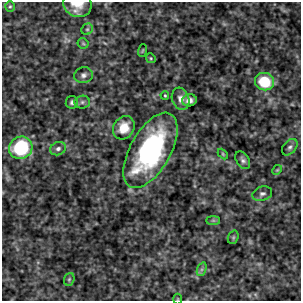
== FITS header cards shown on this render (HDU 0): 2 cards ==
NAXIS1  =                  299 / FITS: X Dimension
NAXIS2  =                  299 / FITS: Y Dimension

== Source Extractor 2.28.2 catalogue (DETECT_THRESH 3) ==
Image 299 x 299 px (HDU 0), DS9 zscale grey, 1 PNG px = 1 image px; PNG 303 x 303 px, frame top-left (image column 1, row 299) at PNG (2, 2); each listed source drawn as its Kron ellipse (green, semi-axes under 4 px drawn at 4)
Background 3320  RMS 110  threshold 327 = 3 sigma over >= 5 px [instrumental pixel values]
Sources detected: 27; all 27 listed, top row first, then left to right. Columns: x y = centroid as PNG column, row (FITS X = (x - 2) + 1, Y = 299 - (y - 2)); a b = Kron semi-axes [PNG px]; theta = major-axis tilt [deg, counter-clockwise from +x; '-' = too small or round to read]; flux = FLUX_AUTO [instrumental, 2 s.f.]
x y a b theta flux
77 4 15 13 -34 1.1e+05
10 6 5 5 - 1.1e+04
87 29 6 5 - 1.3e+04
83 43 5 5 - 9.5e+03
143 50 6 3 71 6.3e+03
151 58 5 4 - 8.9e+03
84 75 9 8 - 3.2e+04
264 82 10 8 -16 2.8e+05
165 95 4 3 - 7.9e+03
181 99 11 8 -73 5.4e+04
189 100 7 6 - 4.1e+04
72 102 6 6 - 1.9e+04
82 102 8 6 1 2.1e+04
124 128 12 10 55 1.3e+05
290 147 9 6 49 2.2e+04
21 148 12 11 - 5.9e+05
58 149 8 6 24 2.6e+04
150 150 42 20 61 1.3e+06
223 154 6 3 -46 8.3e+03
243 160 10 6 -57 2.4e+04
277 170 5 4 - 8.2e+03
262 194 10 7 17 2.6e+04
213 220 7 4 0 1.3e+04
233 237 7 5 70 1.2e+04
202 269 7 4 71 1.8e+04
69 279 6 5 - 1.1e+04
178 299 5 3 - 6.2e+03
At the frame edge (FLAGS 8, measured only in part): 2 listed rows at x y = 77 4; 178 299